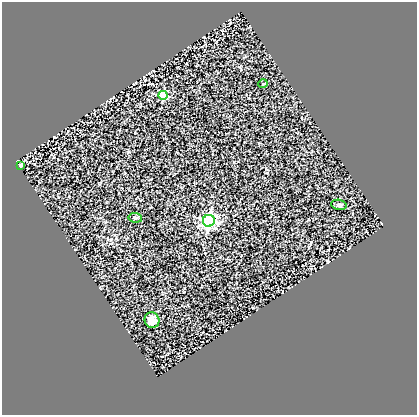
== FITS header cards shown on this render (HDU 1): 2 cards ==
NAXIS1  =                  415
NAXIS2  =                  413

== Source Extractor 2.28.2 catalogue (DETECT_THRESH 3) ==
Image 415 x 413 px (HDU 1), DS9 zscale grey, 1 PNG px = 1 image px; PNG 419 x 417 px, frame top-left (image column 1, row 413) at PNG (2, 2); each listed source drawn as its Kron ellipse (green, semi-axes under 4 px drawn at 4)
Background 1.38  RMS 0.21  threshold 0.634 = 3 sigma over >= 5 px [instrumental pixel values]
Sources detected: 7; all 7 listed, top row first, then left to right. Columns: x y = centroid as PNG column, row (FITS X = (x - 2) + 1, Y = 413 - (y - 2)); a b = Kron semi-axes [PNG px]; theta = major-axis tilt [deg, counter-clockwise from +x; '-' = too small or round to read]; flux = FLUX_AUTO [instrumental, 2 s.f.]
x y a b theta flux
263 84 5 3 - 11
163 95 4 4 - 720
21 165 4 3 - 38
339 205 8 5 -10 31
135 218 7 4 -8 28
209 221 6 6 - 3300
152 320 8 7 - 110